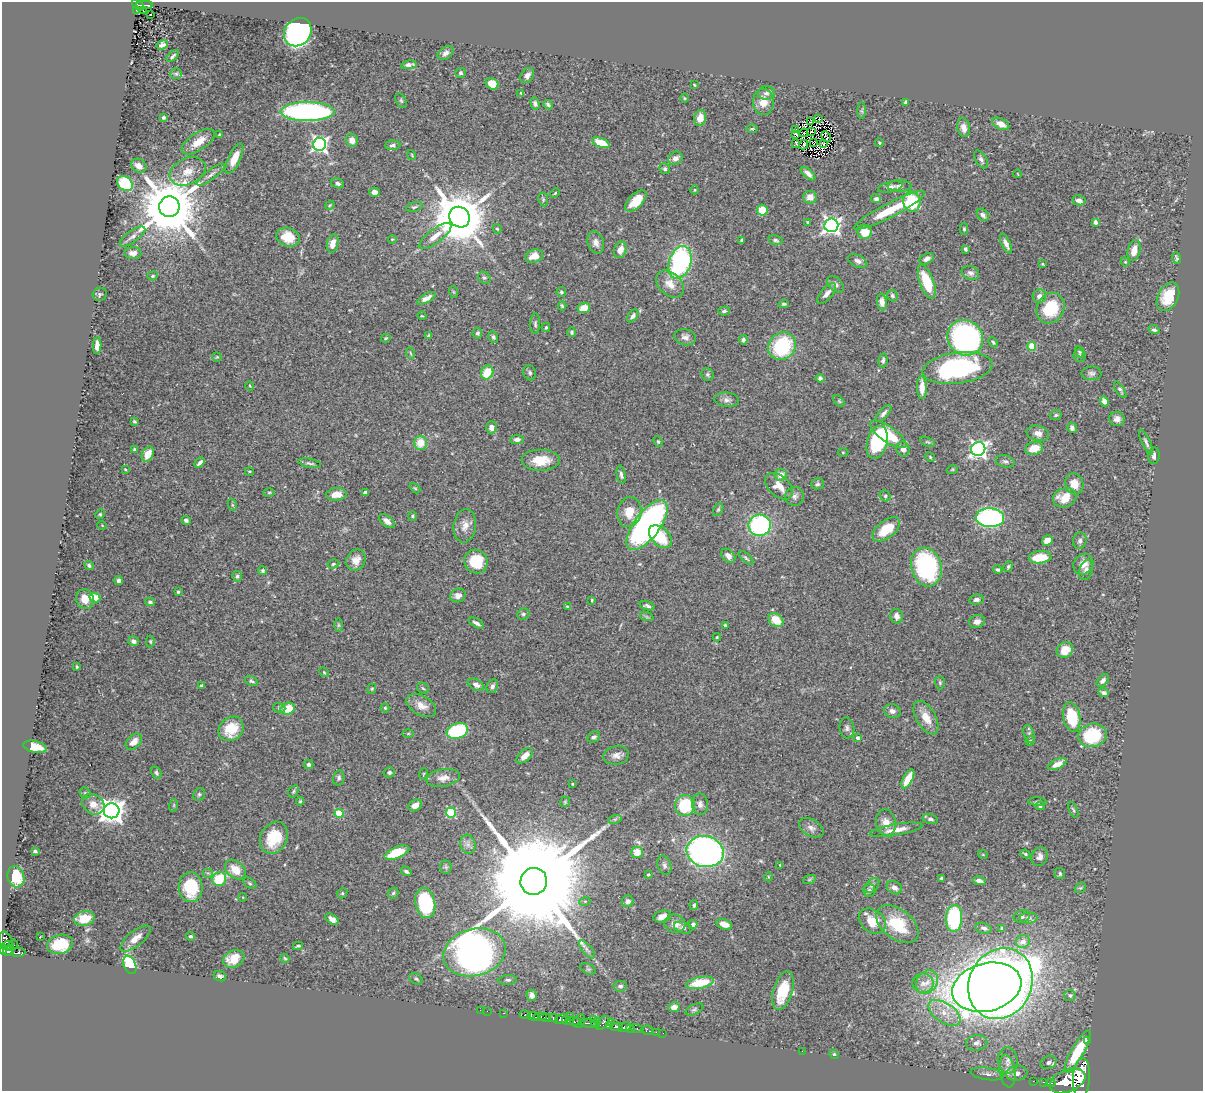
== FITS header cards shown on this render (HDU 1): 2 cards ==
NAXIS1  =                 1201
NAXIS2  =                 1089

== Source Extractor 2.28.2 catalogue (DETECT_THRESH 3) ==
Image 1201 x 1089 px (HDU 1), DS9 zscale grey, 1 PNG px = 1 image px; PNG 1205 x 1093 px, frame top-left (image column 1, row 1089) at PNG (2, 2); each listed source drawn as its Kron ellipse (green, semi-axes under 4 px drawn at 4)
Background 0.885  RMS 0.031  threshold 0.0927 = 3 sigma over >= 5 px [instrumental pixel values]
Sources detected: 438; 1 with non-positive FLUX_AUTO (blend fragments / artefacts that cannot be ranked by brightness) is neither listed nor drawn; the other 437 listed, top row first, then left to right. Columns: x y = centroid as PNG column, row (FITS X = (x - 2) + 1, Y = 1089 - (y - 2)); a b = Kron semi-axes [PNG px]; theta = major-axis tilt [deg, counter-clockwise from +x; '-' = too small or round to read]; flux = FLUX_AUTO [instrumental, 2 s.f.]
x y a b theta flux
138 5 7 4 -43 140
144 5 8 2 0 160
136 10 3 2 - 24
143 10 3 2 - 14
151 15 3 2 - 2.9
298 32 15 13 49 540
162 45 6 4 21 8.3
446 53 9 6 37 8.4
173 56 7 3 43 3.7
409 65 8 4 9 8.1
461 73 5 5 - 4.8
176 74 6 5 - 3.8
527 76 8 6 55 8.7
492 84 6 5 - 35
694 85 3 2 - 1.9
521 93 3 3 - 2.3
766 93 8 7 - 6.8
684 98 5 3 - 2
401 101 8 5 -62 3.8
763 102 13 10 -89 26
906 102 4 4 - 7
535 103 6 4 -74 4.7
548 105 5 3 - 4.1
862 111 8 4 -90 3.8
307 112 27 9 0 490
164 117 3 3 - 3.2
700 118 8 6 76 22
819 118 3 3 - 420
810 122 3 2 - 1.8
1001 124 9 5 -26 17
964 128 9 6 -80 13
752 129 5 3 - 2.4
795 130 4 2 - 4.9
811 131 2 2 - 1.4
804 133 4 2 - 1.6
220 135 3 3 - 6.4
796 135 4 3 - 1.4
826 137 6 3 -64 0.11
352 140 7 5 -76 12
198 142 19 8 33 30
601 143 9 4 -22 42
814 143 4 2 - 1.7
824 143 3 2 - 1.8
879 143 4 3 - 2.4
319 144 6 6 - 590
796 144 4 2 - 3.7
393 145 7 5 2 5.5
804 145 5 2 - 2.5
412 155 5 3 - 1.7
234 158 16 6 65 26
676 158 7 6 - 11
981 159 10 5 -60 7.1
139 166 8 6 -34 18
665 169 6 5 - 4
188 171 19 13 25 31
808 174 9 4 -41 9.8
1018 174 4 2 - 1.2
211 175 17 5 36 10
338 183 6 5 - 5.3
125 184 8 6 -41 130
899 186 12 6 0 6.6
890 187 12 5 12 6.9
695 190 4 4 - 2.2
375 192 5 4 - 14
555 193 5 3 - 2
810 197 6 6 - 20
543 199 7 5 -81 3.2
876 199 5 4 - 6.1
1079 200 6 5 - 9.9
636 201 13 7 44 37
912 202 10 8 -78 93
330 205 5 3 - 2.3
169 207 10 10 - 19000
414 207 8 4 14 4.3
762 210 5 5 - 41
889 210 39 7 27 76
983 215 7 5 -46 8.4
459 217 11 10 - 13000
1095 222 4 3 - 8.7
808 223 3 3 - 4
831 225 7 6 - 790
497 229 5 4 - 2.7
964 229 6 4 -90 2.9
865 232 7 7 - 34
132 236 15 6 36 10
435 236 20 6 37 20
288 237 12 9 -18 45
392 239 4 2 - 1.5
742 240 3 3 - 3.7
776 240 7 5 -12 4.3
596 242 11 8 -71 11
333 243 9 5 77 18
1006 244 11 4 -64 9.5
965 249 4 3 - 3.9
620 250 8 6 71 19
1134 250 11 6 76 23
133 253 8 6 1 13
534 256 9 6 17 19
1177 258 6 3 -72 3.4
927 259 8 5 28 9.2
858 261 10 6 -24 9.3
680 262 17 11 72 370
1125 262 4 4 - 2.2
1042 264 3 2 - 1.6
970 273 9 6 -22 8.5
153 276 5 4 - 2.6
484 278 7 5 -38 4.2
927 282 18 7 -70 75
670 284 16 11 -43 24
835 284 10 6 -44 7.3
454 292 6 4 -70 1.9
561 292 5 5 - 3.7
100 294 7 6 - 4.2
827 294 13 5 49 9.7
892 296 6 5 - 3.9
1039 296 7 7 - 13
1168 297 15 10 63 47
426 298 10 4 29 12
882 302 8 5 -82 12
784 304 5 3 - 3.5
562 306 4 3 - 2.9
584 308 6 5 - 27
1050 308 16 13 61 91
724 311 6 3 15 3.6
422 316 4 3 - 1.7
633 316 7 4 54 7.1
535 324 10 5 88 4.6
546 327 5 3 - 3.2
1154 330 5 4 - 4.7
572 332 5 4 - 3.9
477 333 5 5 - 5.4
429 336 4 4 - 4
493 337 6 4 -61 3.7
685 337 11 8 -14 9.8
386 338 5 3 - 3
965 338 18 17 - 530
743 340 5 4 - 4.2
993 342 6 4 -46 3.2
97 345 8 4 88 14
782 346 14 13 - 160
1031 346 4 4 - 75
1079 352 6 4 -66 2.9
410 353 6 3 -70 2.4
1080 355 6 6 - 4.1
217 357 5 4 - 2.2
883 360 7 4 80 4.3
957 368 35 15 7 310
487 372 7 6 - 50
530 373 7 6 - 4.5
1092 373 10 6 -1 6.8
708 375 6 6 - 4
820 378 4 4 - 5.3
250 386 5 3 - 1.6
922 387 11 5 -89 23
1120 390 9 4 -58 4.4
727 400 12 7 -5 8.9
839 401 7 4 -46 3.3
1104 401 5 4 - 14
884 413 10 4 48 7.1
1056 415 6 4 17 3.3
1117 419 7 7 - 9.9
134 421 4 3 - 2.6
491 427 6 5 - 12
1072 428 5 4 - 6.1
1038 433 11 7 -16 13
888 434 21 8 -34 84
517 440 7 4 1 6.6
658 441 6 4 -63 2.8
877 442 17 10 75 150
928 442 8 4 -25 3.1
1146 442 13 4 -65 6.3
420 443 7 6 - 35
1034 448 9 6 16 33
134 449 4 4 - 2.8
903 449 7 6 - 12
978 449 7 6 - 740
843 452 5 3 - 2
148 454 8 5 62 27
1154 456 8 5 84 7.3
930 457 5 4 - 2.6
541 460 19 11 0 45
1005 461 9 6 -15 5.9
200 463 6 3 48 7.1
310 463 11 3 -10 4.8
125 469 3 2 - 1.6
952 470 5 3 - 1.9
249 471 4 2 - 1.8
621 475 9 4 -78 5.6
781 475 6 6 - 17
818 484 6 5 - 4.2
1074 484 11 9 -67 21
779 486 16 10 -41 26
415 488 6 3 -44 2.3
269 492 6 4 1 3.1
365 492 4 3 - 5.4
336 494 10 6 4 24
795 496 9 9 - 9
885 496 6 5 - 3.8
1065 498 12 9 20 38
233 505 6 4 -69 3
718 509 7 4 63 3.5
629 512 15 12 79 36
100 514 5 4 - 2.7
412 516 4 4 - 2.7
990 518 14 9 -1 450
186 521 5 3 - 5.7
387 521 9 5 -39 10
102 525 4 3 - 1.4
647 525 29 13 53 530
760 525 11 10 - 270
465 526 17 11 83 19
886 529 16 8 38 51
660 537 13 9 -45 75
1047 540 6 5 - 18
1080 541 8 6 74 6.2
728 556 8 6 -48 11
1040 557 11 6 5 45
746 558 9 3 -42 3.4
356 560 11 9 59 20
476 562 12 11 - 63
333 564 6 4 17 3.1
1083 564 11 9 52 19
89 565 5 4 - 3.7
926 567 20 15 -75 270
1008 567 5 4 - 3.3
998 569 4 4 - 3.8
1086 570 10 6 71 8
263 571 4 4 - 3.4
237 576 5 5 - 3.9
119 581 4 4 - 7.2
178 592 3 3 - 2.7
458 596 8 6 20 12
95 598 5 4 - 65
85 599 10 9 - 25
592 600 3 3 - 1.9
976 600 7 5 8 6.3
150 602 5 4 - 4.8
647 606 8 4 -16 5.7
567 607 4 3 - 2.4
523 614 6 5 - 4.3
897 616 7 6 - 9.7
647 617 7 4 -18 3.5
776 620 8 6 -41 39
977 622 8 6 14 11
476 623 8 4 -30 6.2
338 625 6 4 90 3.2
725 625 3 3 - 2.2
717 637 4 4 - 2.3
133 641 5 5 - 7.9
150 641 6 4 -90 2.5
1065 650 9 7 40 32
77 667 3 2 - 2.3
324 672 5 4 - 2.4
251 681 7 4 -25 4.4
1103 681 7 5 46 7.8
940 683 7 5 -89 3.5
476 685 9 5 -29 8.9
201 686 4 3 - 6.1
492 686 7 5 64 7.3
423 688 6 5 - 3.5
372 689 5 4 - 2.3
1104 693 6 4 -23 5.1
421 706 16 9 -30 20
279 708 6 4 -19 3.8
385 708 4 4 - 2.4
288 709 7 5 24 47
892 711 8 7 - 8.9
1072 717 15 8 -78 88
926 718 18 9 -61 28
847 728 10 7 -83 7.7
231 729 13 11 40 58
457 731 11 7 20 160
408 733 6 4 1 2.6
1029 734 9 5 -72 4.8
1092 735 14 11 15 110
594 737 7 5 27 6.5
858 738 4 4 - 6
1030 741 5 4 - 2.6
134 742 10 6 46 15
35 747 11 6 -12 39
616 755 13 9 10 15
525 756 10 5 41 17
309 764 5 4 - 5.6
1057 764 10 5 26 15
389 772 6 5 - 4.8
156 773 6 5 - 3.9
423 774 5 3 - 1.6
339 778 8 5 80 5
443 778 17 8 9 18
908 779 10 4 62 40
572 784 3 2 - 1.5
293 791 6 4 57 2.7
85 793 6 5 - 3.1
199 794 6 5 - 3.7
300 801 4 3 - 2.5
565 802 5 4 - 2.6
1037 802 9 3 -3 3.7
93 804 12 9 -33 21
700 804 11 8 -87 9.2
174 805 6 4 72 2.6
415 805 7 5 30 14
685 806 10 10 - 98
1040 806 4 3 - 2.5
1073 810 8 3 -67 3.2
112 811 8 7 - 2000
451 812 5 5 - 140
339 813 4 4 - 88
615 819 7 4 18 4.3
930 819 8 5 -14 4.9
886 822 13 10 -78 18
811 828 13 8 -29 11
896 830 26 5 9 24
274 838 17 13 63 74
468 844 9 7 -75 9.2
35 851 4 3 - 3.5
705 851 19 15 -13 750
637 852 6 6 - 23
397 853 13 5 21 65
1025 854 5 4 - 2.7
983 855 5 3 - 1.8
1040 857 10 8 64 9.3
664 865 10 6 -73 6.8
780 865 3 3 - 1.8
446 867 6 6 - 3.8
235 870 11 8 -40 33
406 871 6 4 -33 4.4
208 873 5 5 - 3.4
1060 874 6 5 - 4.2
648 875 4 3 - 1.9
16 877 11 8 -75 60
768 877 4 3 - 1.6
942 878 3 3 - 3.9
219 879 7 7 - 82
809 880 6 4 19 3.1
534 881 13 13 - 99000
979 881 6 4 -14 9
250 883 7 5 -28 3.3
872 885 9 5 44 6.2
191 887 15 12 -88 99
894 888 8 6 -30 9
1080 888 6 4 41 3
869 890 6 6 - 4.4
342 893 5 4 - 2.8
393 893 6 5 - 3.2
243 897 4 3 - 1.5
585 901 5 3 - 2.2
628 901 6 6 - 7.8
425 903 15 10 -78 170
694 905 5 3 - 3.4
662 916 9 5 15 13
1022 917 8 6 12 5.2
954 918 13 8 87 180
1028 918 9 5 1 6.4
84 919 10 7 11 44
332 919 7 4 -38 10
872 921 15 11 -37 49
675 924 10 9 - 17
693 924 5 4 - 6.8
724 924 8 5 -17 17
897 924 24 15 -38 91
683 928 9 5 -18 7.3
984 928 8 5 -12 5.6
1002 928 4 4 - 3
190 936 5 4 - 3.4
40 937 2 2 - 1.5
135 939 18 7 39 23
6 941 10 6 -66 660
1023 942 7 6 - 16
13 944 5 2 - 110
60 944 13 9 15 67
7 945 6 3 14 300
298 946 5 3 - 3.3
3 949 5 4 - 550
587 949 11 5 -50 6.4
9 950 6 5 - 430
18 952 7 5 1 340
474 952 32 23 16 1600
285 958 4 3 - 2.5
234 959 11 8 23 39
130 965 9 6 -66 140
588 969 8 5 -24 4
220 976 6 5 - 5.5
416 979 7 5 -28 4.3
508 980 9 5 5 5.1
927 982 13 10 53 23
700 983 14 5 11 75
923 983 10 9 - 16
1000 984 36 31 64 3600
620 986 7 5 6 6
987 987 35 24 14 3100
783 991 20 9 73 70
531 995 5 5 - 11
1070 996 6 5 - 4.7
674 1007 6 5 - 15
694 1009 9 5 24 4.5
480 1010 2 2 - 5.7
487 1011 2 2 - 5.7
504 1013 3 2 - 26
945 1013 18 9 -34 29
525 1015 6 3 -14 360
533 1016 5 3 - 200
569 1016 2 2 - 17
540 1017 7 3 4 710
545 1017 5 3 - 780
553 1018 4 3 - 510
561 1019 6 4 17 1400
593 1019 2 2 - 36
566 1020 5 2 - 570
574 1021 8 4 -3 270
579 1021 7 5 58 520
596 1022 5 2 - 91
611 1022 2 2 - 26
603 1023 8 5 48 330
589 1024 10 3 -8 530
609 1026 3 3 - 120
617 1027 6 3 6 770
625 1027 6 4 28 570
630 1029 4 3 - 290
637 1029 7 3 -10 310
647 1030 6 4 -13 42
656 1032 2 2 - 17
663 1033 2 2 - 12
1088 1041 3 2 - 9
977 1043 11 7 8 10
802 1051 2 2 - 9.4
1078 1051 24 6 61 70
834 1054 5 4 - 2.4
1008 1060 13 9 -83 16
1049 1062 8 6 20 8.3
1007 1071 16 7 -81 17
1017 1073 11 7 8 13
987 1074 17 6 -8 12
1081 1078 19 8 86 6600
1033 1081 2 2 - 16
1067 1081 19 11 22 8100
1044 1082 3 2 - 53
1051 1083 5 3 - 300
At the frame edge (FLAGS 8, measured only in part): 1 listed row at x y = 3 949
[1 non-positive-flux detection neither listed nor drawn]